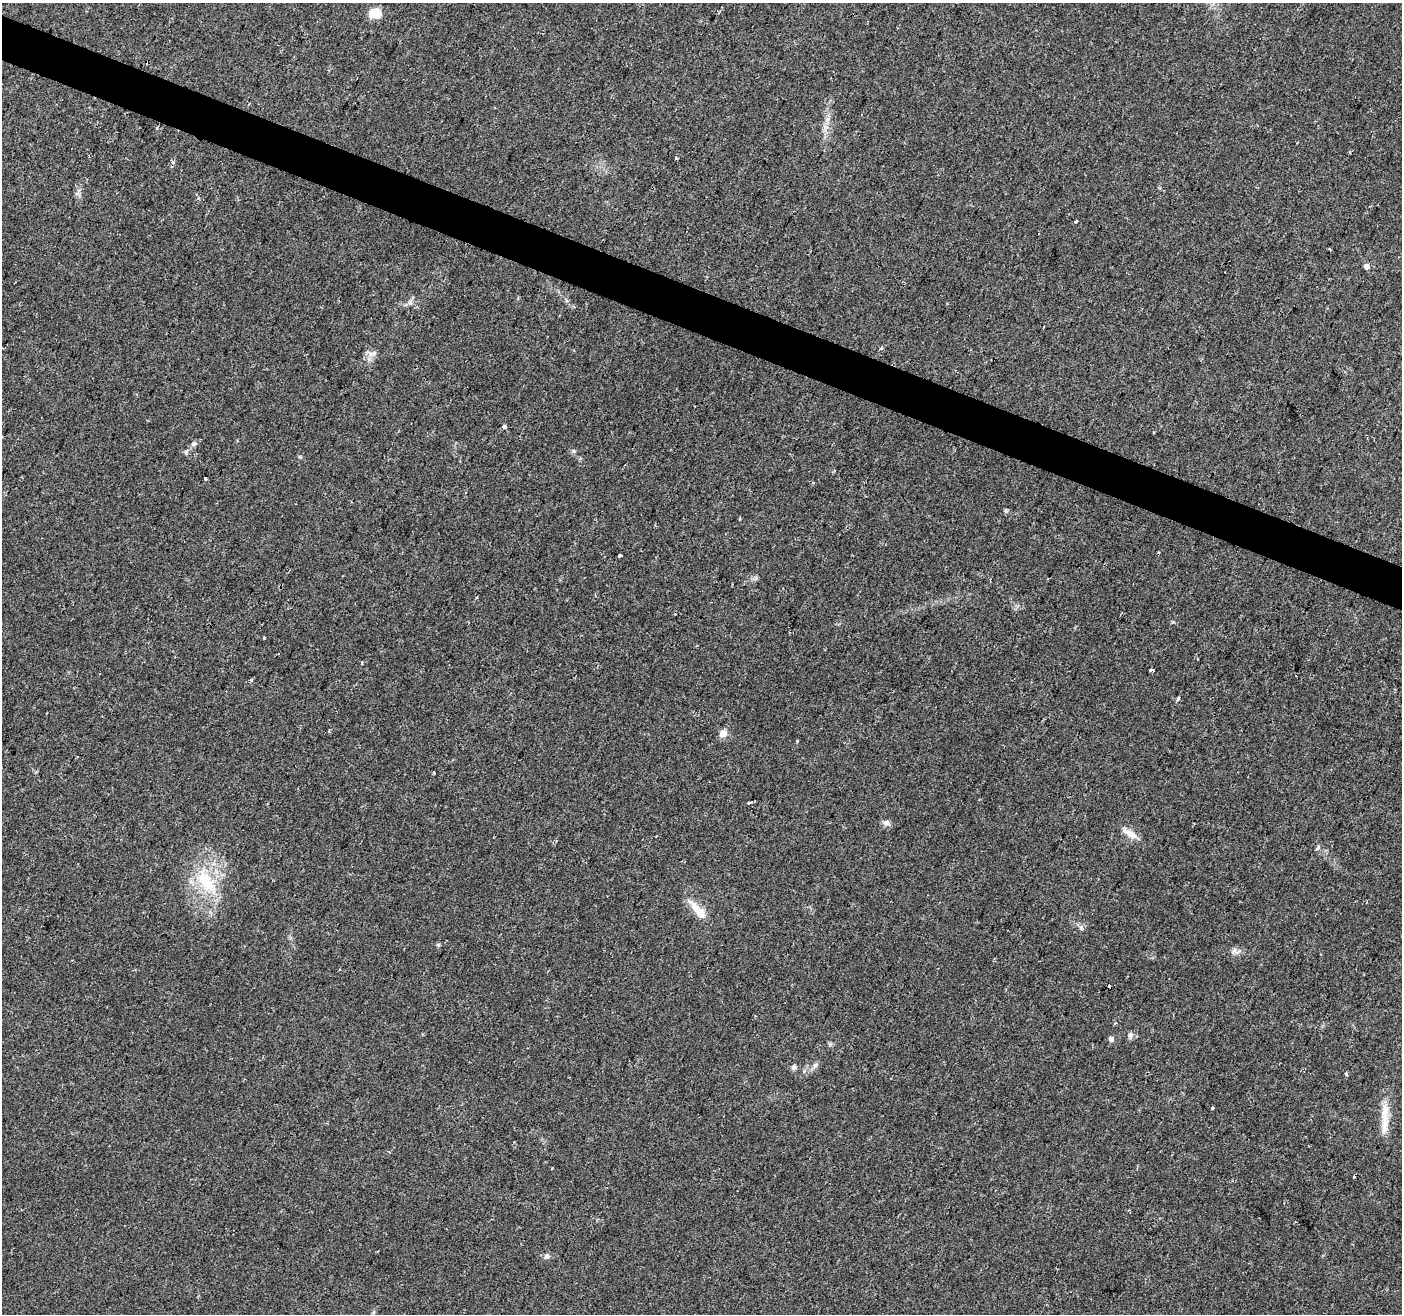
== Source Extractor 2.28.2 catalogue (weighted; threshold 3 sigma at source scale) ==
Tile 11 of 4 x 4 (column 3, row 3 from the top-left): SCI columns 2806-4205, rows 1587-2898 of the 5605 x 5730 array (HDU 1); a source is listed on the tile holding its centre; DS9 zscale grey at full resolution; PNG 1404 x 1316 px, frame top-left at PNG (2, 3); no overlay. Shown black and unused: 3% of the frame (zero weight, under 2 of 3 exposures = <1% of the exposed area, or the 3 px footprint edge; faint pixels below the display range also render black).
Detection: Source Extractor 2.28.2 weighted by HDU 2 'WHT'; one run over the whole footprint, this tile lists its part. Background 0.0584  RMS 0.0068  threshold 0.0307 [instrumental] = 3 sigma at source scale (4.5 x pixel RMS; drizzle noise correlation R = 1.50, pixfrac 1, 0.0396/0.0396 arcsec/px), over >= 5 px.
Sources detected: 41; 4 cosmic-ray / hot-pixel residue — not listed; the other 37 listed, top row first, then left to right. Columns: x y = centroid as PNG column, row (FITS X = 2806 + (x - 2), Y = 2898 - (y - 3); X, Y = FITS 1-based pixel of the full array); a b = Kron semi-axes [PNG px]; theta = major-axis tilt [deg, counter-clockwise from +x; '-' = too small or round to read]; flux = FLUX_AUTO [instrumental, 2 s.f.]
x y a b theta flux
375 13 14 10 2 10
676 158 3 3 - 0.72
1076 221 3 3 - 3.3
1330 249 4 3 - 0.56
1366 266 5 5 - 3.4
706 277 4 2 - 0.62
410 302 7 6 - 2
374 353 8 6 15 2.5
504 427 3 3 - 7.1
194 444 7 6 - 1.8
573 451 6 5 - 1.3
186 452 7 5 54 1.5
205 478 3 3 - 3.2
620 555 4 3 - 3.4
264 638 3 3 - 3.3
1151 670 4 3 - 6
1178 699 5 4 - 1.3
329 732 4 3 - 0.63
723 734 10 9 - 4.3
434 772 4 3 - 0.6
752 801 3 3 - 1.4
749 803 3 3 - 1.6
886 823 11 7 -9 2.5
1131 834 18 9 -34 6.6
1318 848 9 4 50 1
206 881 43 20 -55 34
697 910 32 10 -48 11
438 944 6 4 1 0.87
1235 951 10 5 -76 2.4
1130 1035 8 7 - 2.1
1111 1039 7 6 - 2
815 1065 8 5 53 2
794 1067 7 6 - 2
1347 1074 5 3 - 1.3
1212 1108 3 3 - 2.1
1385 1126 62 9 87 14
546 1256 8 7 - 2.1
Unlisted compact peaks at least as high as the median listed source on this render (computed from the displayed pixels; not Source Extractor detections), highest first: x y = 797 741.